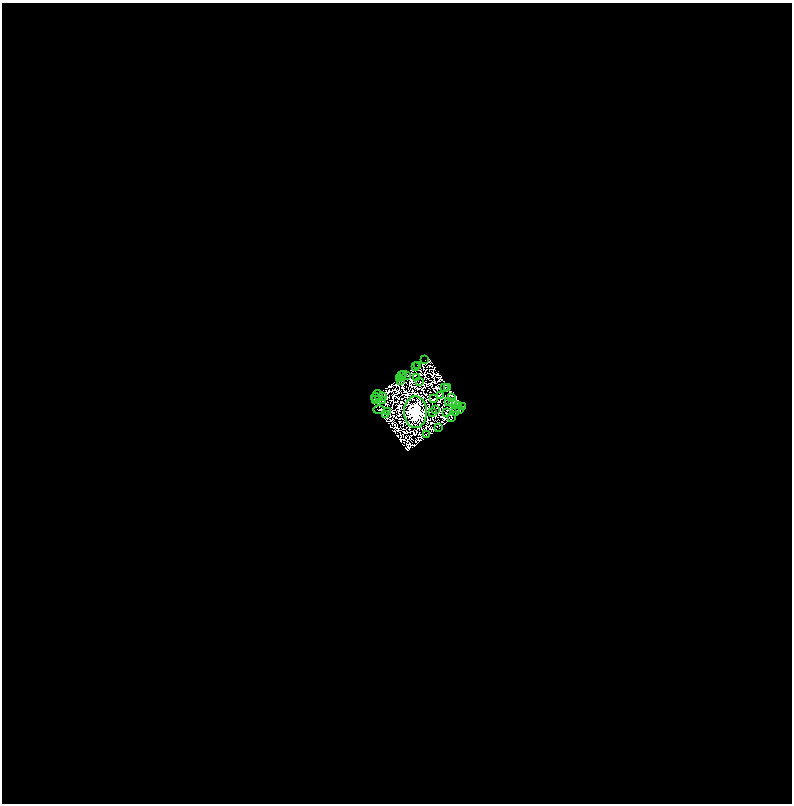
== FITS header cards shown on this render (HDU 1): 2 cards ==
NAXIS1  =                 1580
NAXIS2  =                 1603

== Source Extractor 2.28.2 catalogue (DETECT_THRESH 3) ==
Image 1580 x 1603 px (HDU 1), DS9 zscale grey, zoomed out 1/2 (1 PNG px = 2 x 2 image px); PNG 794 x 806 px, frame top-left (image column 1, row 1602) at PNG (2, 3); each listed source drawn as its Kron ellipse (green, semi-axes under 4 px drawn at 4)
Background 0.529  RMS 5.0e-04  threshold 0.00151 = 3 sigma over >= 5 px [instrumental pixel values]
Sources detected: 135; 98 cannot appear on this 1/2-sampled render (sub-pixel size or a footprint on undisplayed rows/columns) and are neither listed nor drawn; the other 37 listed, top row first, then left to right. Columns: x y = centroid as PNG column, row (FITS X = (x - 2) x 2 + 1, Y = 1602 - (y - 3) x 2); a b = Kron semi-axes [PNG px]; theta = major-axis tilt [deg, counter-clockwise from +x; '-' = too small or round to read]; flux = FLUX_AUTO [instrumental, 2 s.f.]
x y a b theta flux
425 360 2 1 - 57
417 365 2 1 - 56
415 366 2 1 - 33
404 375 2 1 - 22
402 376 2 1 - 33
406 376 2 1 - 17
416 377 2 1 - 13
400 379 2 1 - 76
401 380 2 1 - 8.8
420 382 2 1 - 1.8
445 388 2 1 - 73
448 388 3 1 - 29
378 395 5 2 - 150
440 395 2 1 - 22
376 397 5 1 - 3.6
382 397 2 2 - 25
434 398 3 1 - 51
452 398 2 1 - 46
375 400 2 1 - 7.7
382 400 3 1 - 36
448 402 2 1 - 30
453 403 3 1 - 20
458 406 2 1 - 8.7
463 407 2 1 - 73
455 408 2 1 - 13
379 410 5 2 - 100
436 410 3 1 - 16
459 410 2 1 - 41
388 411 3 1 - 42
415 412 16 11 88 210000
432 412 2 1 - 2.6
456 412 2 1 - 31
446 413 2 1 - 65
386 414 2 1 - 9.9
452 418 3 2 - 21
439 428 2 1 - 21
426 435 2 1 - 55
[98 sub-pixel or undisplayed-footprint detections neither listed nor drawn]